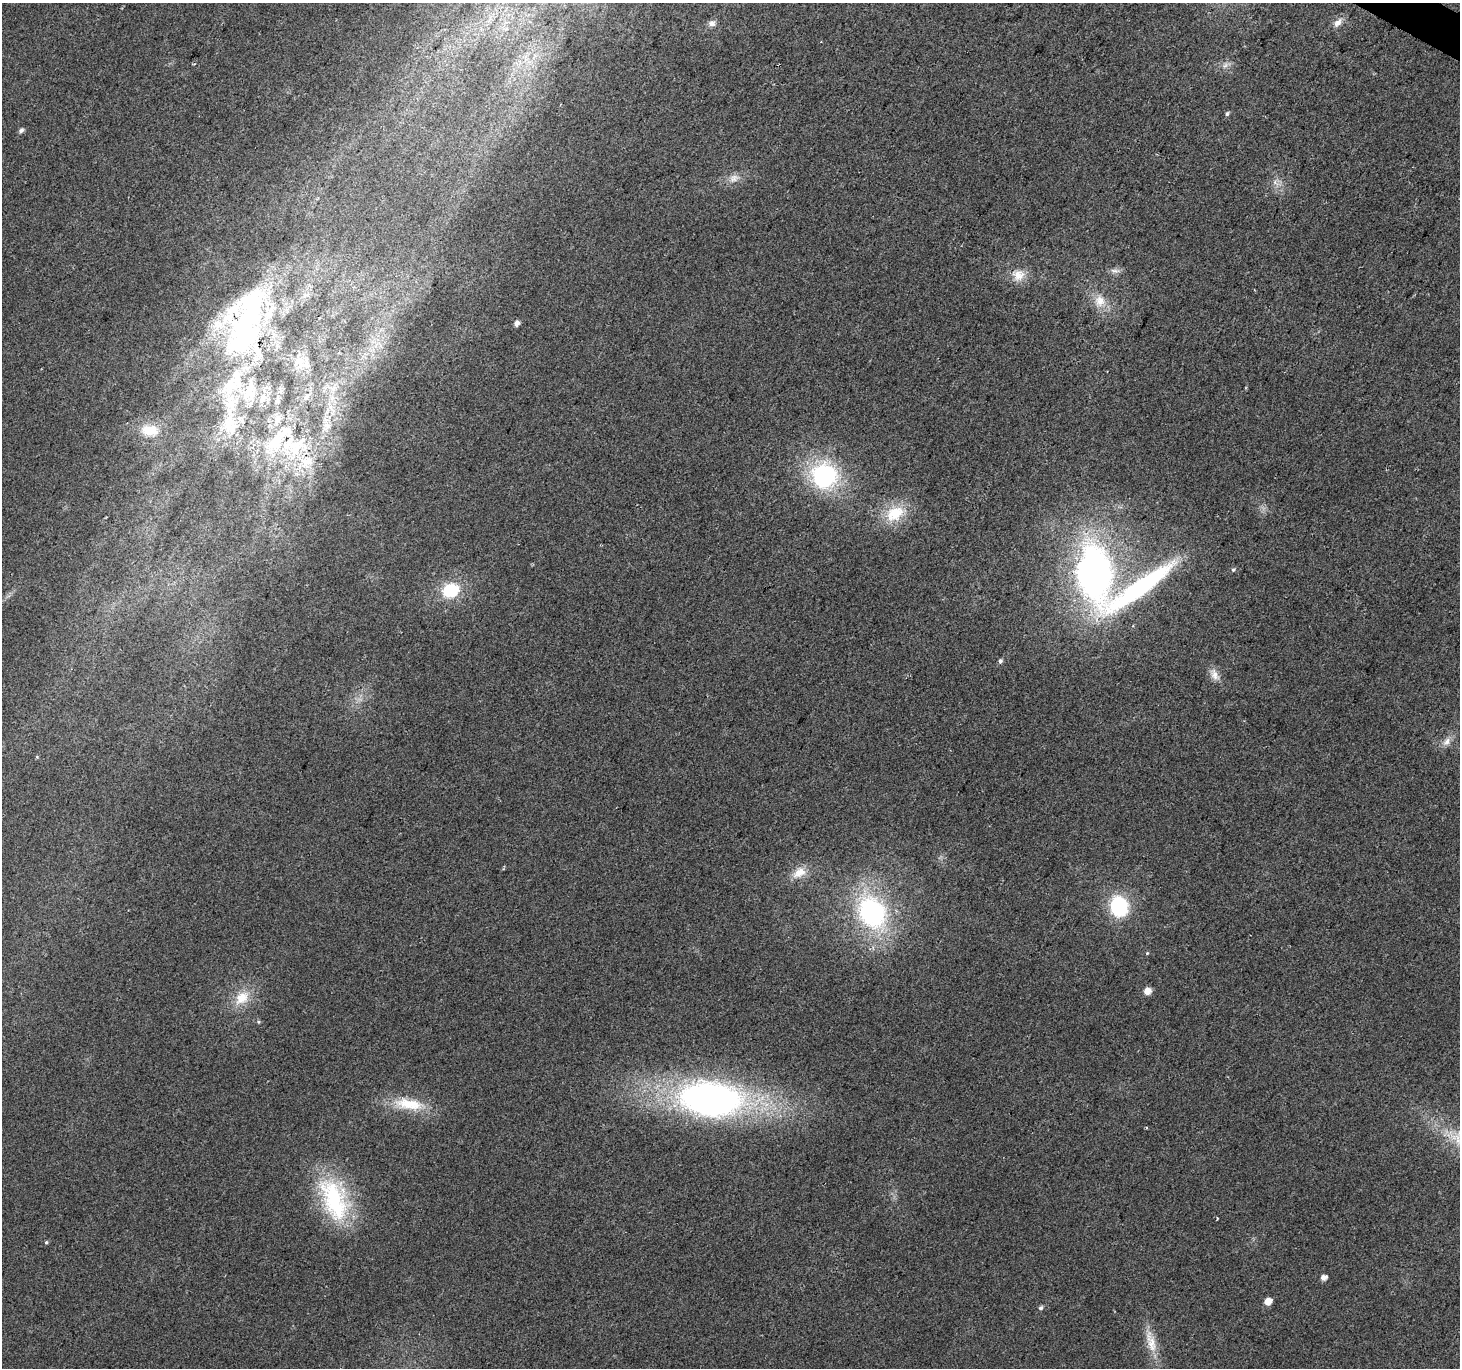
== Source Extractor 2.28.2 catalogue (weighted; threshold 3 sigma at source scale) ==
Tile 10 of 4 x 4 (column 2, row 3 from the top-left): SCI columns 1464-2921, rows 1627-2992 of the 5836 x 5917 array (HDU 1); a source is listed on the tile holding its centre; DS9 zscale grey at full resolution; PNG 1462 x 1370 px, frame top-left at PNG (2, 3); no overlay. Shown black and unused: <1% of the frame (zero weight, under 2 of 3 exposures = <1% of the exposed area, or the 3 px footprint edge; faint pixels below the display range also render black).
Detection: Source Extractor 2.28.2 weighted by HDU 2 'WHT'; one run over the whole footprint, this tile lists its part. Background 0.0289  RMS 0.0082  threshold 0.0368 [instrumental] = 3 sigma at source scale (4.5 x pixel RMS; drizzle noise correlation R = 1.50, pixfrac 1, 0.0396/0.0396 arcsec/px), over >= 5 px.
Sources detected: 52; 1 inside a brighter object's white glare — not listed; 7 inside a brighter listed object's ellipse — not listed separately; the other 44 listed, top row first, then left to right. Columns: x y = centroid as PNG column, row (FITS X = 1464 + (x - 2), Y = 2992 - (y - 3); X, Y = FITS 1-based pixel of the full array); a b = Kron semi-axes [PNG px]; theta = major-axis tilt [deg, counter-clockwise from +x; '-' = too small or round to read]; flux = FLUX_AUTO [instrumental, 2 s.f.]
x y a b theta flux
712 23 9 8 - 3.5
1338 23 14 8 45 5.4
1225 65 8 6 44 2.8
1227 114 6 4 72 1.5
21 130 6 5 - 2.7
734 178 16 10 26 7
1115 271 14 6 -7 3.5
1018 275 18 16 -24 12
1100 301 17 15 -72 13
250 310 74 44 51 150
517 323 5 4 - 4.4
304 364 21 12 11 8.8
249 391 33 15 74 23
263 399 14 8 80 6.2
230 425 42 22 -87 40
150 430 22 14 -3 19
293 446 50 32 4 88
824 476 24 23 - 100
895 513 29 18 28 28
1233 569 6 4 47 1.4
1094 573 68 39 -84 320
1139 588 89 15 35 160
450 590 19 15 20 34
1000 661 5 4 - 2
1214 675 18 9 -63 7
1447 742 13 8 53 5.8
37 757 5 4 - 0.83
799 873 20 13 32 12
1119 906 18 15 -75 63
872 912 39 29 -60 130
1147 953 4 4 - 0.75
1147 991 6 5 - 8.4
242 998 23 16 43 19
258 1022 5 5 - 1
711 1099 60 33 -5 390
409 1104 43 15 -9 30
1146 1127 4 3 - 0.82
1458 1139 39 13 -43 28
334 1199 59 30 -68 89
46 1242 5 4 - 1.1
1324 1277 5 5 - 5.2
1268 1301 6 5 - 11
1041 1308 6 5 - 1.8
1151 1341 35 12 -73 17
Overlapping masked pixels (flux is a lower limit): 1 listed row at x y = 250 310
Isophote crosses this tile's border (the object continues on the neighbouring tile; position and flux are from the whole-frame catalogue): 1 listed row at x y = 1458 1139